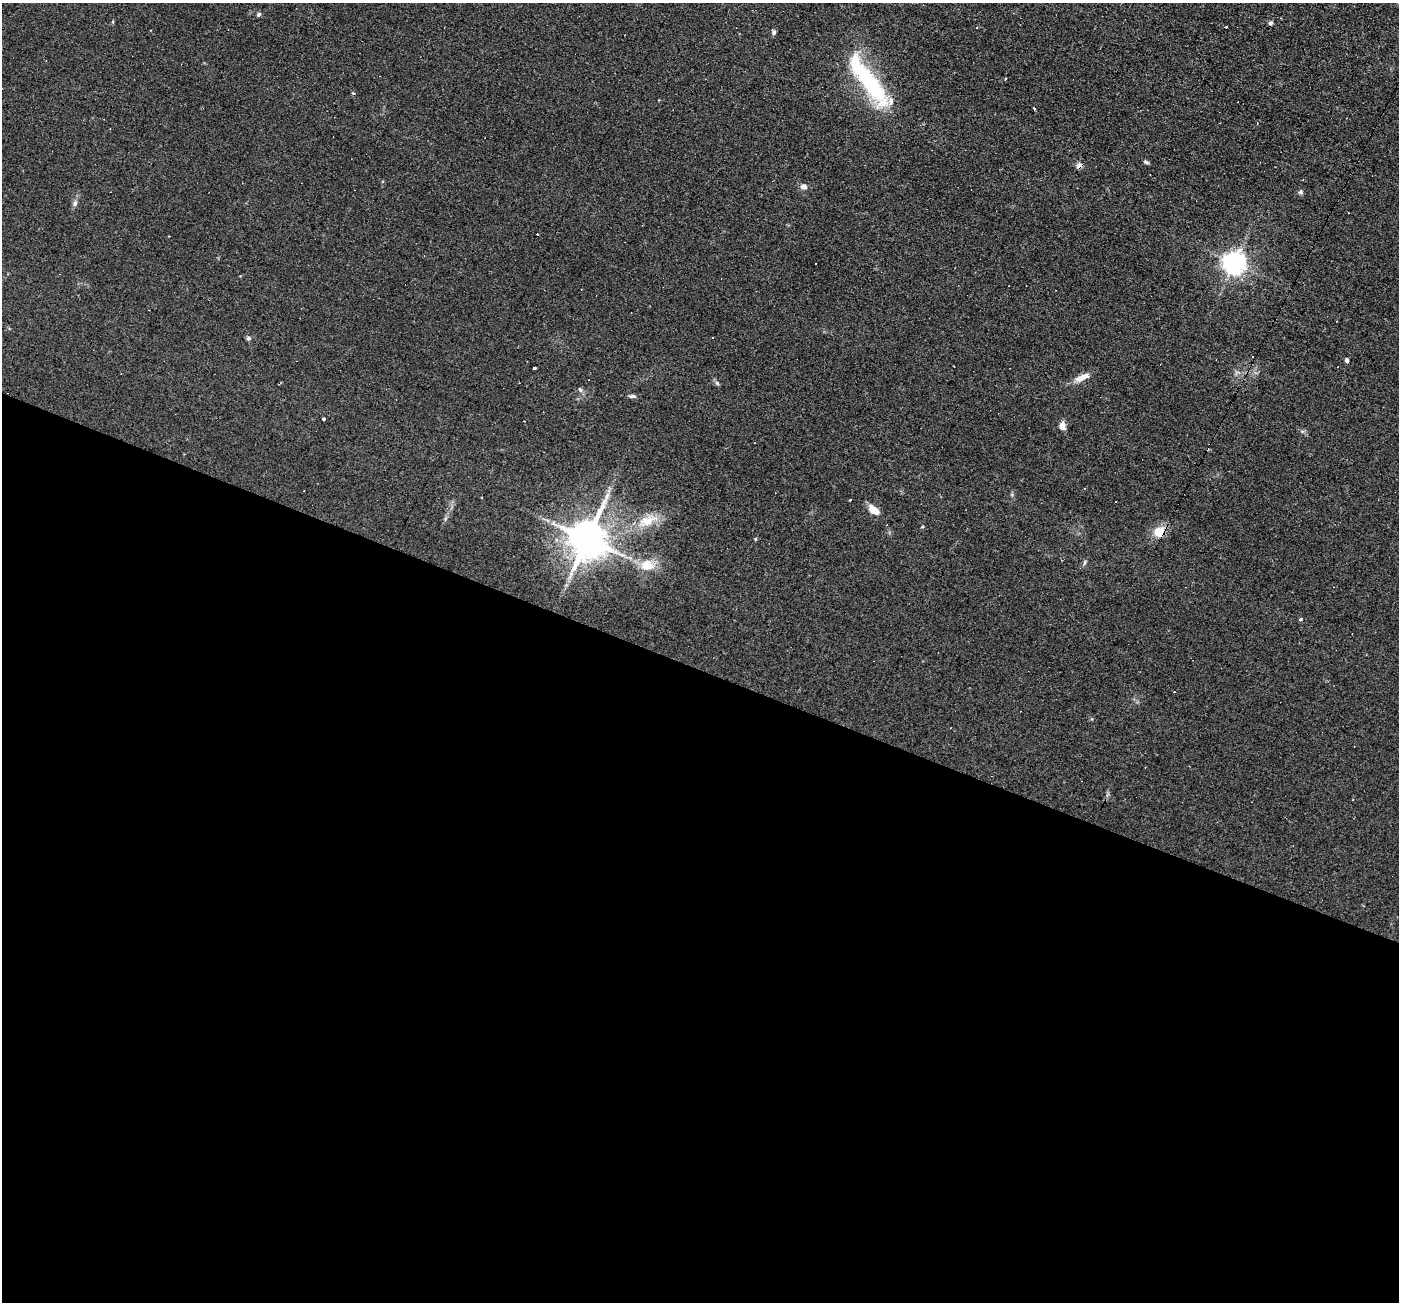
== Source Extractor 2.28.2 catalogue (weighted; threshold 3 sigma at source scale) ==
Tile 14 of 4 x 4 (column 2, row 4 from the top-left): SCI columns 1399-2795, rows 270-1569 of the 5590 x 5602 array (HDU 1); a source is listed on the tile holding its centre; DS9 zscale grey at full resolution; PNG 1401 x 1304 px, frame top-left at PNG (2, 3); no overlay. Shown black and unused: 49% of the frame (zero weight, under 2 of 3 exposures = <1% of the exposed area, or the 3 px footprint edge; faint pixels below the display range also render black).
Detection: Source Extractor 2.28.2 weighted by HDU 2 'WHT'; one run over the whole footprint, this tile lists its part. Background 0.0814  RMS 0.0088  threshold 0.0394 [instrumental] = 3 sigma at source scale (4.5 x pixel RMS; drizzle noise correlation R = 1.50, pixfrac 1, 0.05/0.05 arcsec/px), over >= 5 px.
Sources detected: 46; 15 cosmic-ray / hot-pixel residue — not listed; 1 inside a brighter listed object's ellipse — not listed separately; the other 30 listed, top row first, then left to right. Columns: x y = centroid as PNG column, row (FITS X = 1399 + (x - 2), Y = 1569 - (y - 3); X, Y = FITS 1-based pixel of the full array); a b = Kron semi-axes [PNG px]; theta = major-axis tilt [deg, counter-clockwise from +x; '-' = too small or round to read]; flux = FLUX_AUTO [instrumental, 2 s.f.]
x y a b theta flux
258 14 6 5 - 1.4
1270 23 5 5 - 1.7
977 27 3 2 - 0.76
1226 27 3 3 - 3
774 32 7 5 -83 1.8
1005 79 4 2 - 0.61
867 80 70 16 -54 90
1146 162 7 4 -16 1.6
804 187 8 6 -15 4
1300 192 7 5 50 1.6
75 203 8 6 80 2.6
169 236 2 2 - 0.62
1234 263 7 7 - 640
248 338 6 5 - 1.7
1347 360 4 4 - 2.5
534 368 3 3 - 23
1082 377 22 7 25 7.8
717 383 7 4 -46 1.6
580 389 8 5 -63 1.8
633 396 9 5 -5 2
324 419 3 3 - 2
1062 426 7 6 - 6.8
850 500 4 2 - 0.77
874 510 13 7 -37 10
647 521 27 13 24 19
1159 532 13 11 16 13
588 539 11 10 - 2700
556 540 5 4 - 2.1
647 565 19 15 -6 15
1300 620 3 3 - 6
Overlapping masked pixels (flux is a lower limit): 2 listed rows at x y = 867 80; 1159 532